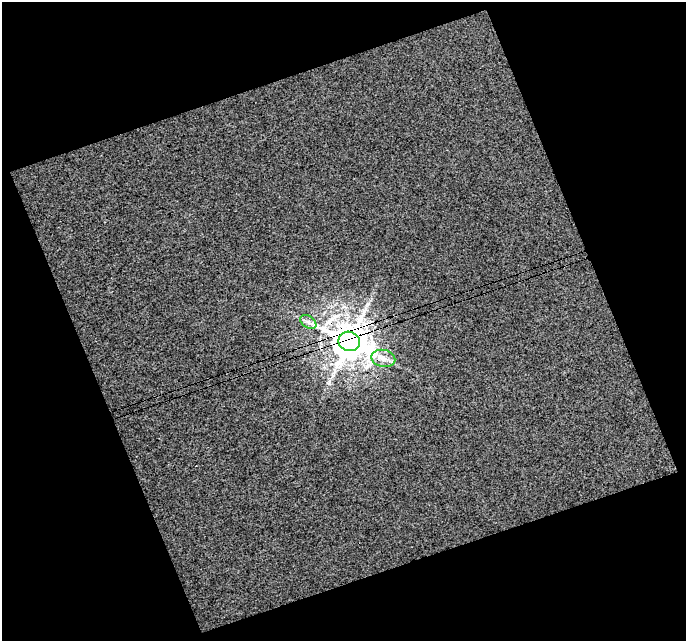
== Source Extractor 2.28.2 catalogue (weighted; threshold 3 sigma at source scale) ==
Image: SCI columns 5-688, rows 20-658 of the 693 x 676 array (HDU 1 of 3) = the unmasked area's bounding box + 8 px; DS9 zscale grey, full resolution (1 PNG px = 1 image px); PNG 688 x 643 px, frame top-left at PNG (2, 2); each listed source drawn as its Kron ellipse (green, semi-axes under 4 px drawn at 4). Shown black and unused: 43% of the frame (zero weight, under 3 of 4 exposures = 6% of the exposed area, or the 3 px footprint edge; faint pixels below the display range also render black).
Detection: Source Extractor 2.28.2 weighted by HDU 2 'WHT'. Background 0.0212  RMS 0.96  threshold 4.33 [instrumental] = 3 sigma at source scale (4.5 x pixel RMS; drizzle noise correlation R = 1.50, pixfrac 1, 0.0396/0.0396 arcsec/px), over >= 5 px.
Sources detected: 3; all 3 listed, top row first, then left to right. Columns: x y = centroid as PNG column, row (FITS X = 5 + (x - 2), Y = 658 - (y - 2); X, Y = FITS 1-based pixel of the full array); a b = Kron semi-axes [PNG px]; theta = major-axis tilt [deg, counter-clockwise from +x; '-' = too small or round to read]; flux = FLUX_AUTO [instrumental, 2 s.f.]
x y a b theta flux
308 322 9 6 -36 360
349 341 11 9 -19 290000
383 358 12 8 -13 780
Overlapping masked pixels (flux is a lower limit): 1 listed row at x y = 349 341